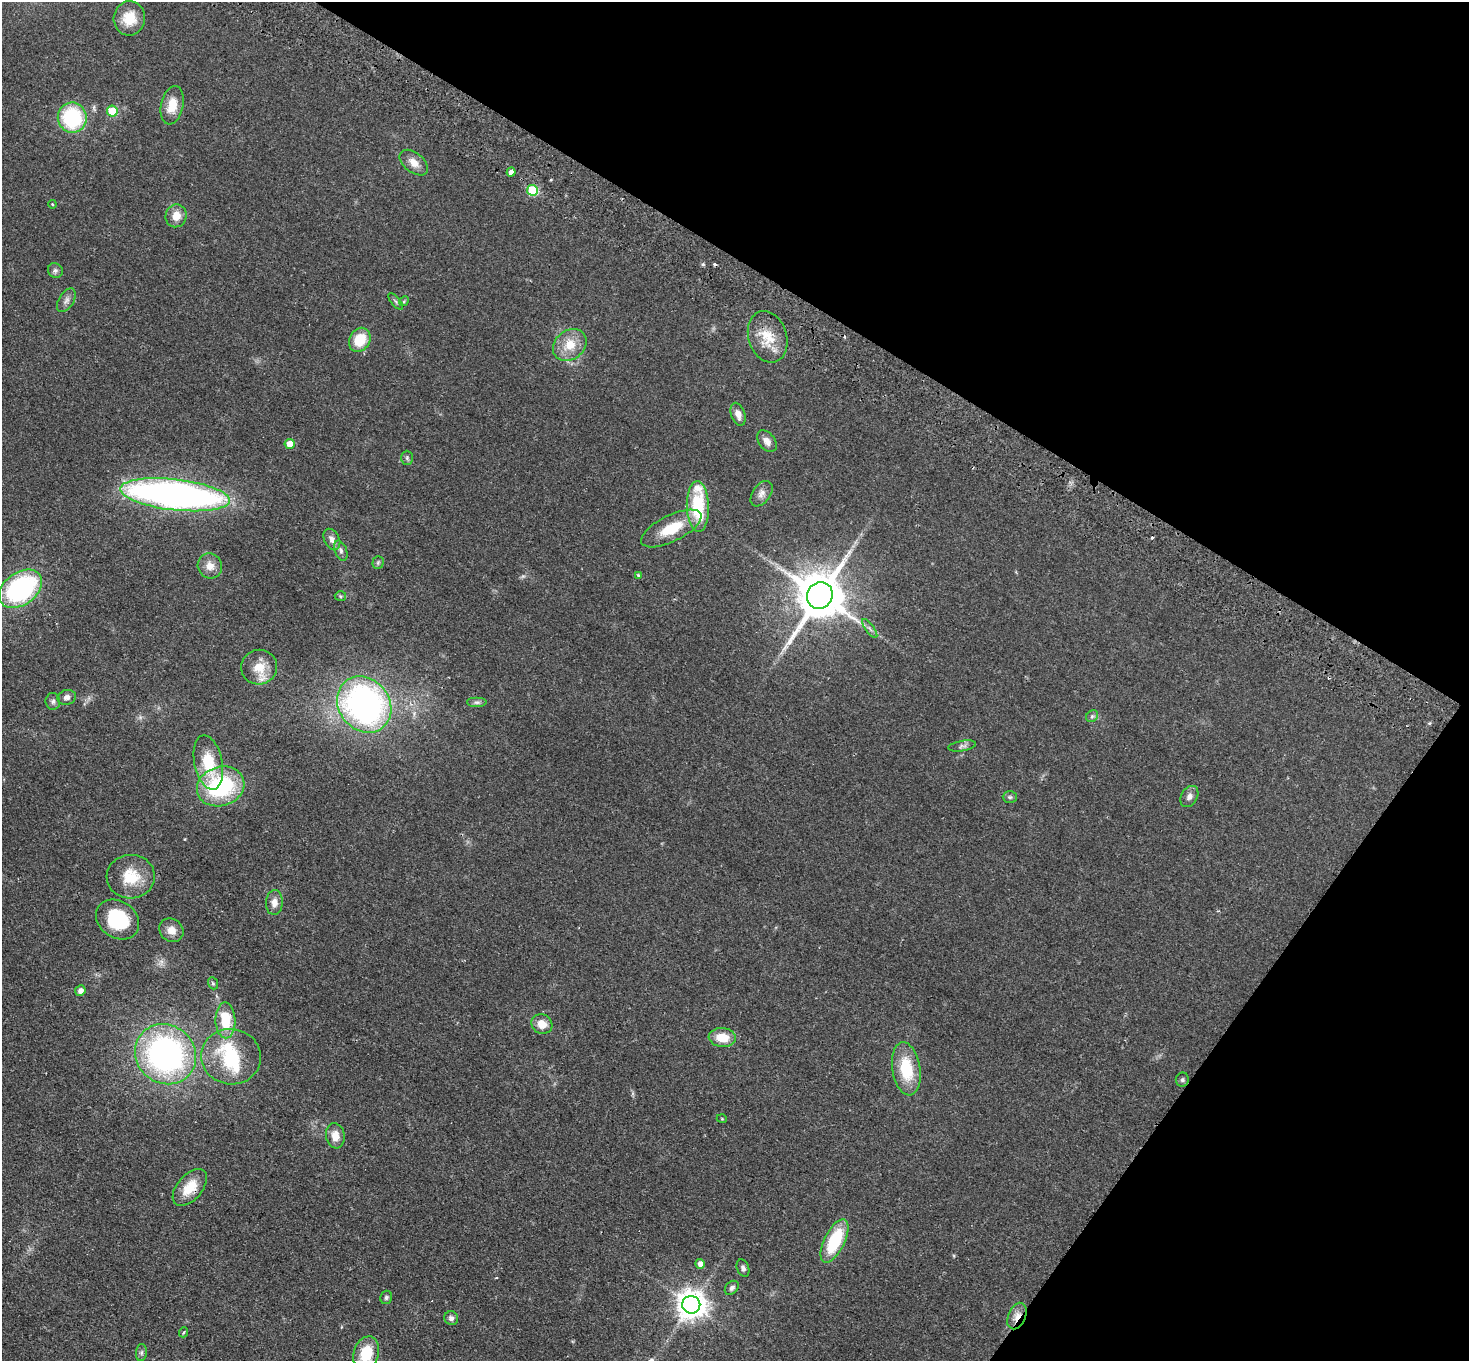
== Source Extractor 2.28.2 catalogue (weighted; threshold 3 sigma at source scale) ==
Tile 8 of 4 x 4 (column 4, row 2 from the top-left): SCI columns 4438-5904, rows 2918-4276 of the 5938 x 5974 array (HDU 1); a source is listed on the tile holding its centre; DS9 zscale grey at full resolution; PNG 1471 x 1363 px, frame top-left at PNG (2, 2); each listed source drawn as its Kron ellipse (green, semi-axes under 4 px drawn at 4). Shown black and unused: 28% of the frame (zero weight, under 2 of 3 exposures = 3% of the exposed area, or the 3 px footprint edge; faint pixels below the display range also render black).
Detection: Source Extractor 2.28.2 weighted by HDU 2 'WHT'; one run over the whole footprint, this tile lists its part. Background 0.0594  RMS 0.007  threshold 0.0316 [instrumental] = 3 sigma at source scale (4.5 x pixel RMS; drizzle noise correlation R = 1.50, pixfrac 1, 0.05/0.05 arcsec/px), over >= 5 px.
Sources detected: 78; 1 inside a brighter object's white glare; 4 cosmic-ray / hot-pixel residue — neither listed nor drawn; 2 inside a brighter listed object's ellipse — not listed separately; the other 71 listed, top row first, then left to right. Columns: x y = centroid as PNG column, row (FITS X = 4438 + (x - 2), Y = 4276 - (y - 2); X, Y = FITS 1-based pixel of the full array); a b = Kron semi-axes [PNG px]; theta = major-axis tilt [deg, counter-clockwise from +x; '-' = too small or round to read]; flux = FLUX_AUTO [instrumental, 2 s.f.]
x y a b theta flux
129 18 17 15 87 14
172 105 19 11 78 12
112 111 5 5 - 20
72 118 15 14 - 55
414 163 16 9 -39 6.5
511 172 4 3 - 13
532 190 5 5 - 38
52 204 4 3 - 0.59
176 216 11 10 - 7.8
55 270 8 7 - 1.9
66 300 13 7 58 3.2
404 301 5 4 - 0.83
396 302 10 4 -50 1.3
768 337 26 19 -72 17
360 340 12 10 59 18
570 345 18 14 38 13
738 414 12 7 -71 4.9
767 441 12 8 -54 4.2
290 444 5 5 - 9.1
407 458 7 5 -89 1.4
762 494 14 9 54 4.1
175 495 55 15 -6 370
698 506 25 11 -88 36
671 528 33 13 26 22
332 539 11 7 -62 4
341 551 11 6 -70 2.2
378 562 6 5 - 1.2
210 566 13 12 - 6.3
638 575 3 3 - 0.75
20 589 24 16 36 100
820 595 14 12 56 3400
340 596 6 5 - 0.99
870 628 11 3 -55 1.5
259 667 18 17 - 13
67 697 9 7 14 2.9
53 701 8 7 - 2.1
477 702 10 5 0 1.9
364 704 30 25 -51 240
1092 716 6 5 - 1.4
962 746 14 5 9 2.3
208 763 27 14 -78 23
221 786 24 19 18 67
1189 796 11 8 58 3.4
1010 797 7 5 -2 1.4
131 877 24 22 2 21
274 902 12 8 87 5
118 919 23 18 -34 41
171 930 13 11 -39 6.2
213 983 6 4 -68 1.1
80 990 5 5 - 3.5
225 1020 18 10 -88 22
542 1024 11 9 -29 8.1
722 1038 13 9 -5 13
165 1054 32 29 -39 180
231 1057 30 28 -10 36
906 1069 27 14 -81 28
1182 1080 7 6 - 1.6
722 1119 5 3 - 0.57
335 1136 12 9 -82 7.3
190 1187 22 12 50 15
835 1241 24 10 64 35
700 1264 5 5 - 3.9
743 1268 9 6 -71 2.3
732 1288 8 6 45 2
386 1297 7 6 - 1.3
691 1305 9 9 - 900
1017 1316 14 8 66 6
451 1318 7 6 - 2.3
184 1332 5 3 - 0.65
141 1353 8 5 84 1.6
366 1353 17 12 72 20
Overlapping masked pixels (flux is a lower limit): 3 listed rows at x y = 511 172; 190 1187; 1017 1316
Isophote crosses this tile's border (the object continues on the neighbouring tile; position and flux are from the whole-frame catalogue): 1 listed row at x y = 366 1353